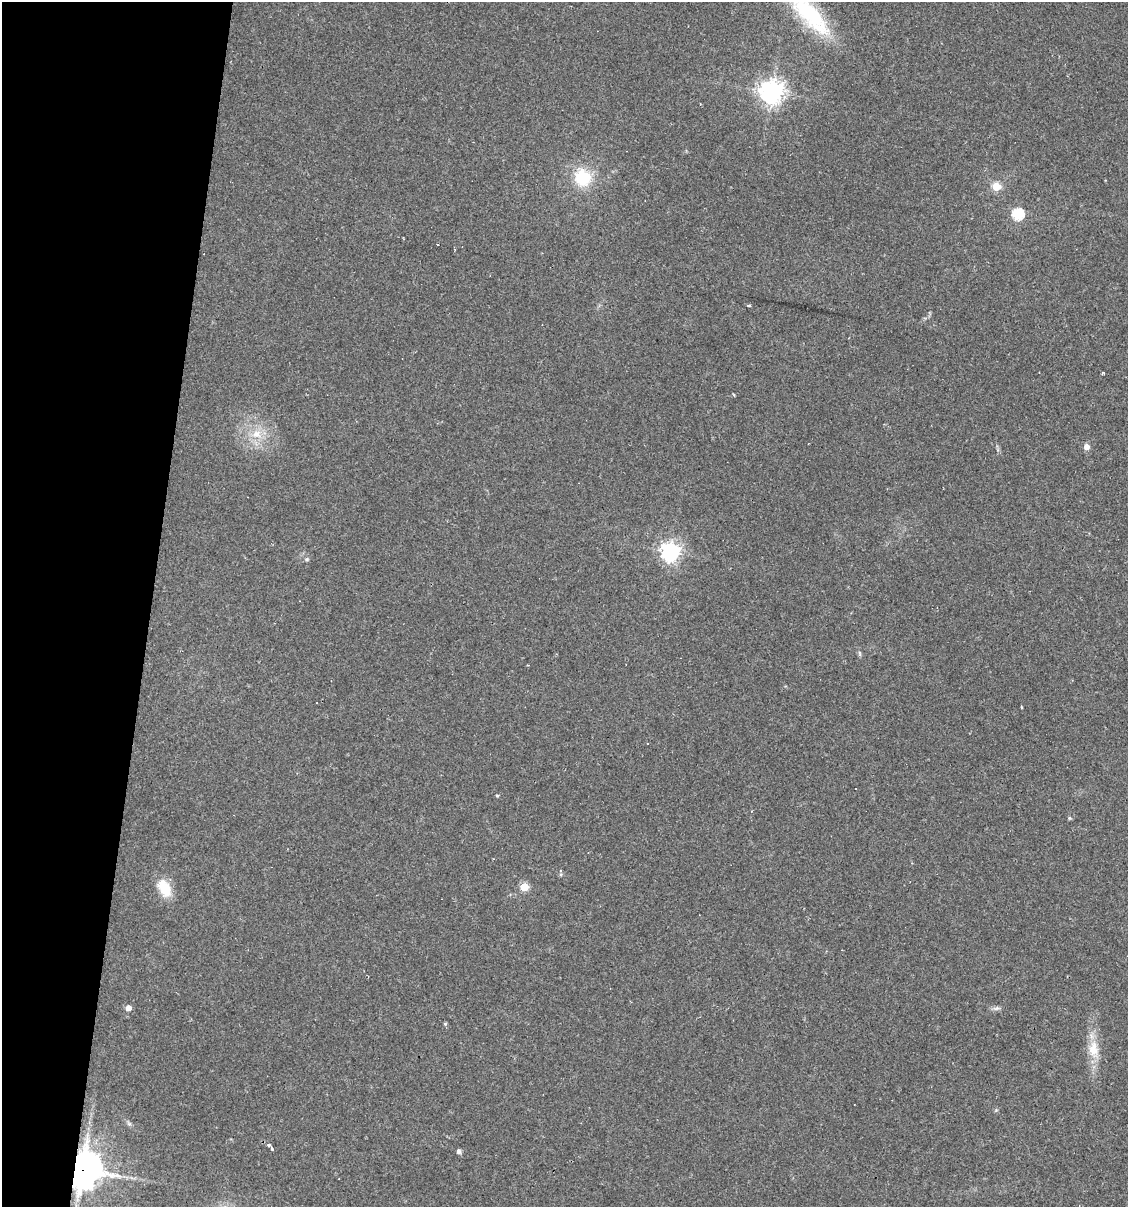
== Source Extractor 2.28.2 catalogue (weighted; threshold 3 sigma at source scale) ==
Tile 9 of 4 x 4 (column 1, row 3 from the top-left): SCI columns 113-1238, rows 1207-2411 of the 4843 x 4822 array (HDU 1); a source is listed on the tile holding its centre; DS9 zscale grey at full resolution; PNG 1130 x 1209 px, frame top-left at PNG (2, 2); no overlay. Shown black and unused: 13% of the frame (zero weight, under 2 of 3 exposures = <1% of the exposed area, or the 3 px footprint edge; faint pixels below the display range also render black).
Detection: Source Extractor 2.28.2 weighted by HDU 2 'WHT'; one run over the whole footprint, this tile lists its part. Background 0.0907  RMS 0.006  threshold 0.0272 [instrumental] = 3 sigma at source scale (4.5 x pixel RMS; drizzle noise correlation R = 1.50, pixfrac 1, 0.05/0.05 arcsec/px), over >= 5 px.
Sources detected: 28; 4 cosmic-ray / hot-pixel residue — not listed; the other 24 listed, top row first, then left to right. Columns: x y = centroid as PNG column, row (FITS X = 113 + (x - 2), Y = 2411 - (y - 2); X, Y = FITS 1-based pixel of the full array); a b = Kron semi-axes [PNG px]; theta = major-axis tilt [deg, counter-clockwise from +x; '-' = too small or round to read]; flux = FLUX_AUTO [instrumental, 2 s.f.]
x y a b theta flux
810 15 63 21 -45 52
771 92 8 8 - 530
582 177 18 16 -67 25
996 186 5 5 - 19
1018 214 6 6 - 62
749 305 4 3 - 1.3
256 434 13 12 - 8.9
1086 447 7 6 - 3.3
670 552 7 7 - 300
307 559 6 5 - 1.1
860 653 8 3 -71 1
1021 707 3 2 - 0.58
497 795 5 3 - 0.62
1069 818 5 4 - 0.89
524 887 5 5 - 20
164 888 22 13 -60 14
128 1008 5 5 - 4.9
996 1008 10 5 8 1.8
445 1024 4 4 - 0.78
1093 1049 27 14 -85 13
269 1145 4 3 - 2.1
272 1149 3 3 - 1.7
458 1151 5 4 - 2
82 1170 12 10 67 1400
Overlapping masked pixels (flux is a lower limit): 1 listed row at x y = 82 1170
Isophote crosses this tile's border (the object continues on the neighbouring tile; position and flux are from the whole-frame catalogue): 1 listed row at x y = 810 15